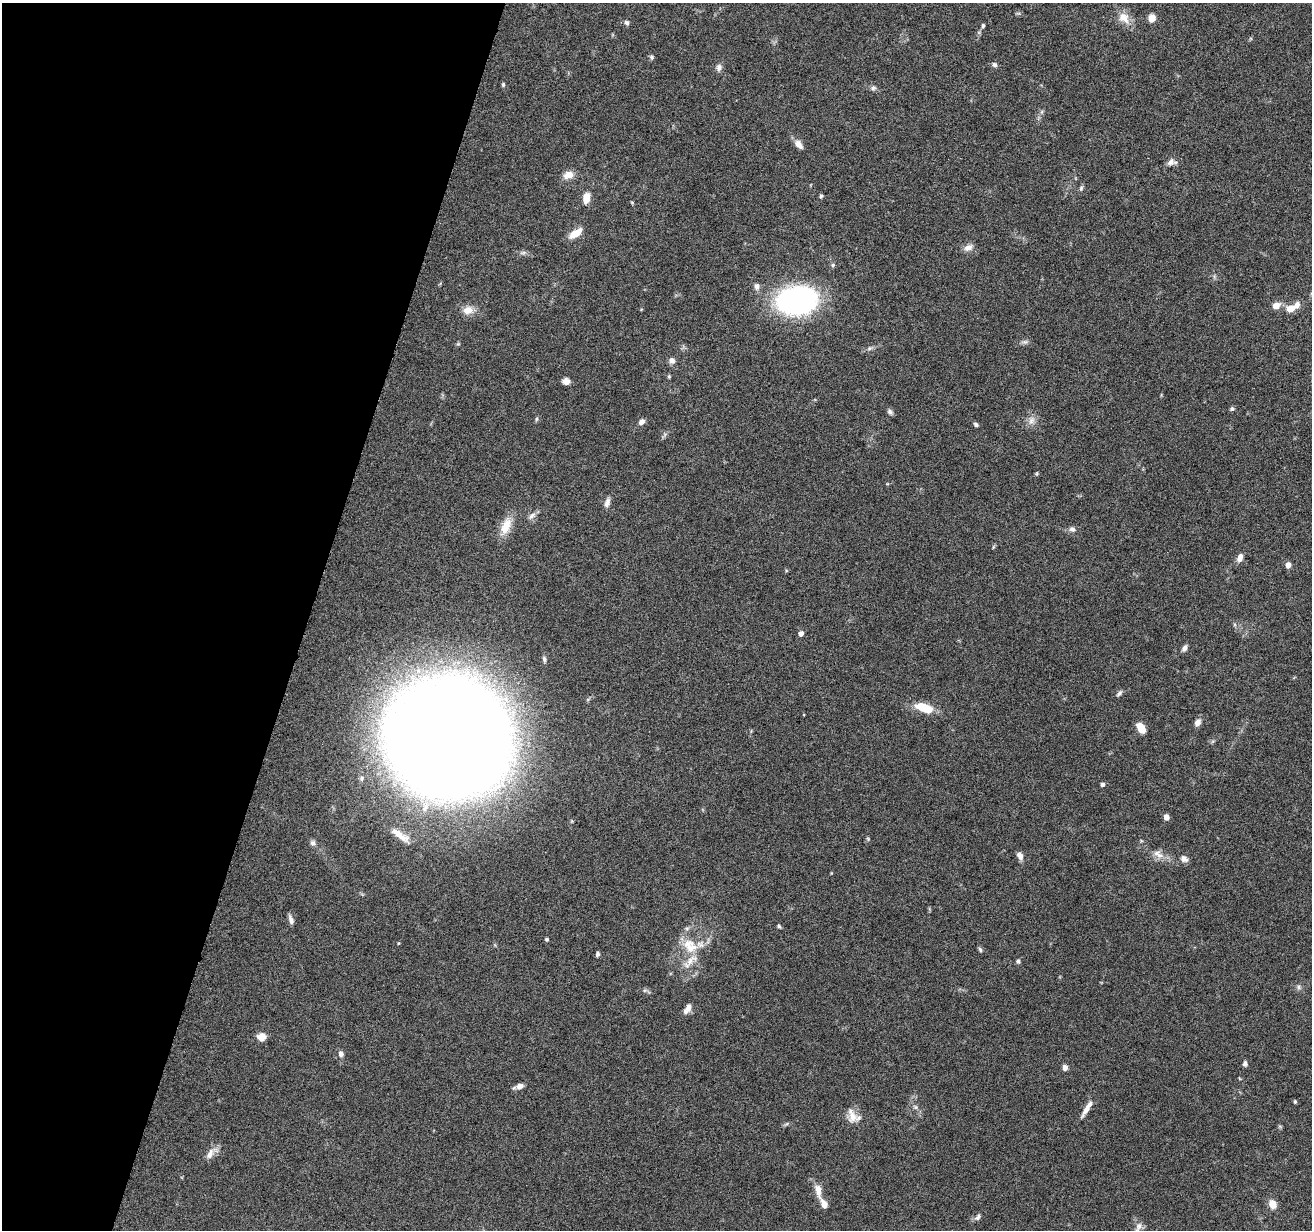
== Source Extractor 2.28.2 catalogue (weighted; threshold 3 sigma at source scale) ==
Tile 9 of 4 x 4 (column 1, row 3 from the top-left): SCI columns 3-1312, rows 1484-2711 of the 5242 x 5295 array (HDU 1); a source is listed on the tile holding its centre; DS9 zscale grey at full resolution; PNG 1314 x 1232 px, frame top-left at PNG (2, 3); no overlay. Shown black and unused: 23% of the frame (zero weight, under 4 of 8 exposures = <1% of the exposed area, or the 3 px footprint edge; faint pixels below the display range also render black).
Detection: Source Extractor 2.28.2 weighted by HDU 2 'WHT'; one run over the whole footprint, this tile lists its part. Background 0.0772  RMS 0.0044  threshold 0.0181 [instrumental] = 3 sigma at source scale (4.09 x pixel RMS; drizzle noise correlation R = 1.36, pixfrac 0.8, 0.05/0.05 arcsec/px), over >= 5 px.
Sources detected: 88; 1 inside a brighter object's white glare — not listed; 4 inside a brighter listed object's ellipse — not listed separately; the other 83 listed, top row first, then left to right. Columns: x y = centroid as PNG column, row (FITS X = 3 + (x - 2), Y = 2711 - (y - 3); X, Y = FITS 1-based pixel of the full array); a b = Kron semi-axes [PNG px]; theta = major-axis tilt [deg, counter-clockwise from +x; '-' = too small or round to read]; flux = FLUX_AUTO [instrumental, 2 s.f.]
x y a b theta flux
1124 18 18 13 -46 4.8
1152 18 6 5 - 6.1
627 23 7 5 -42 0.96
983 26 5 4 - 0.73
652 57 7 5 -56 0.74
994 65 7 6 - 1
719 67 9 7 72 1.6
503 84 6 4 -71 0.55
873 88 8 6 15 0.97
1042 112 7 4 89 0.73
799 144 13 7 -50 2.5
1171 162 11 8 40 1.9
568 175 14 9 20 3.4
1081 188 7 5 85 0.78
821 196 4 4 - 0.69
586 198 11 7 80 4.9
575 233 15 7 35 5.6
968 247 13 8 24 2.2
523 253 9 4 9 0.95
833 265 5 5 - 0.63
757 286 8 7 - 1.6
796 301 32 22 7 110
1276 306 9 7 21 3.2
1290 308 9 7 11 4
468 310 14 11 9 4
1025 342 8 6 6 1.1
672 361 8 8 - 1.6
669 376 5 4 - 0.45
566 381 7 6 - 2.6
1232 409 6 5 - 0.74
890 411 8 6 -64 1
536 419 6 4 89 0.55
1031 420 12 8 69 2.5
641 422 8 6 42 1.5
976 424 6 5 - 0.83
1037 474 7 3 82 0.45
607 502 13 7 74 1.8
532 516 12 6 37 1.7
506 526 25 12 67 6.6
1072 529 9 7 -26 1.5
993 547 6 4 71 0.46
1240 558 10 6 68 2.3
1288 565 5 5 - 3.1
801 633 5 5 - 1.8
1184 648 8 5 54 1.4
544 659 7 5 -72 0.86
1119 693 9 5 49 1
924 707 22 10 -17 8.5
1198 722 9 7 66 2.1
1140 726 10 8 -13 3.4
447 738 71 68 56 1900
1102 784 5 5 - 0.89
1166 817 5 5 - 2.6
400 835 27 8 -34 4.9
868 839 5 4 - 0.47
313 843 8 7 - 1.2
1159 855 12 8 -38 2.8
1020 856 9 7 -63 2
1184 859 10 7 -34 1.8
291 920 11 5 -72 1.7
779 926 5 4 - 0.59
547 939 5 4 - 0.57
690 946 24 17 -45 10
980 949 6 5 - 0.79
597 954 6 5 - 0.87
1018 961 6 5 - 0.77
1299 987 7 5 -51 0.92
645 990 6 4 18 0.67
688 1007 11 7 81 2
261 1037 8 7 - 4.2
341 1054 8 7 - 1.4
1245 1064 7 6 - 0.95
1065 1068 6 5 - 2.1
520 1086 10 7 16 1.9
1295 1102 4 3 - 0.61
915 1107 7 5 -45 0.88
1086 1109 21 6 57 3.1
852 1116 21 11 -76 4.5
210 1154 17 8 63 2.9
818 1190 20 8 -80 3.9
1272 1204 9 7 -64 4.3
978 1217 9 6 49 1.2
1138 1227 13 8 62 2